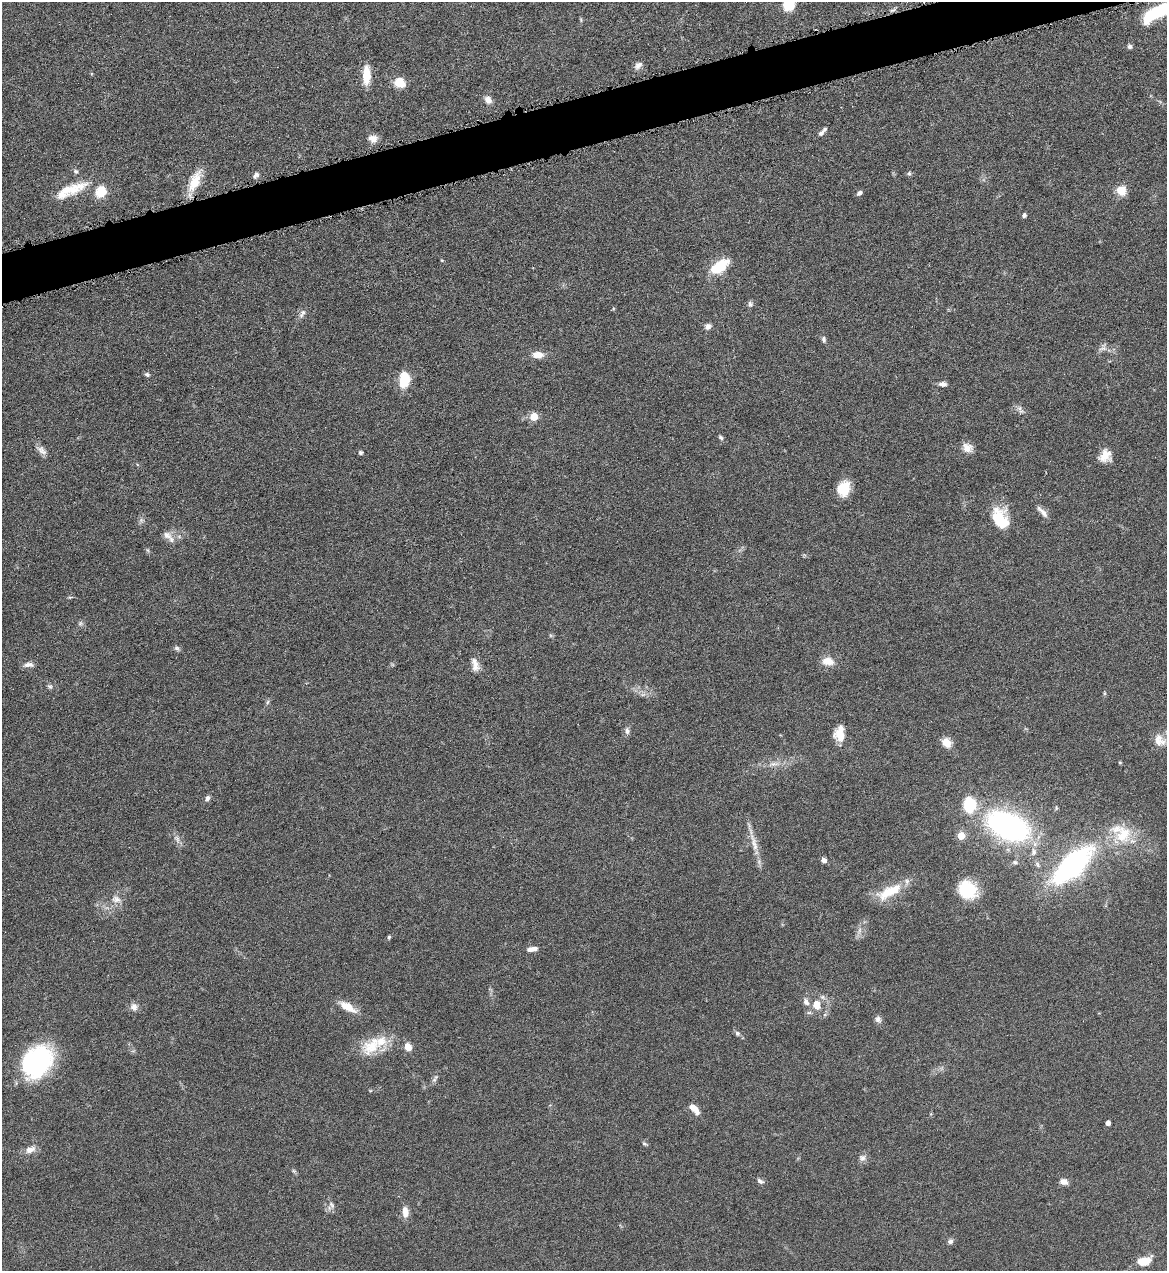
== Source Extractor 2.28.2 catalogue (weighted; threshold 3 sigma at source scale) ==
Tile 10 of 4 x 4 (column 2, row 3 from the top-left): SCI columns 1428-2592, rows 1272-2540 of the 5065 x 5080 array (HDU 1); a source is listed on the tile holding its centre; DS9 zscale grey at full resolution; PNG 1169 x 1273 px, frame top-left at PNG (2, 2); no overlay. Shown black and unused: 4% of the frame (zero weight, under 4 of 8 exposures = <1% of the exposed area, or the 3 px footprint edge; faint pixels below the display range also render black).
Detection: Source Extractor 2.28.2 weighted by HDU 2 'WHT'; one run over the whole footprint, this tile lists its part. Background 0.0459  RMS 0.0034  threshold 0.0141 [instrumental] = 3 sigma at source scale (4.09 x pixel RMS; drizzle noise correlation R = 1.36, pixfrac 0.8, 0.05/0.05 arcsec/px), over >= 5 px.
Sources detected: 99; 1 too faint to see at this stretch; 1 inside a brighter object's white glare — not listed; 4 inside a brighter listed object's ellipse — not listed separately; the other 93 listed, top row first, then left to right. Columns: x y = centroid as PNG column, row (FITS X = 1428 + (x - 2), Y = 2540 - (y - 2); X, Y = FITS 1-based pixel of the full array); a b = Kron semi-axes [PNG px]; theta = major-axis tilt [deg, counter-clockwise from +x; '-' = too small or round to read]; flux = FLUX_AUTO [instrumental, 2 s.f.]
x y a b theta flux
789 4 12 10 77 7.5
1159 11 35 11 24 18
1129 47 6 5 - 0.86
638 65 12 7 43 1.5
366 75 22 8 90 5.9
400 82 9 8 - 6.9
488 100 11 8 -54 1.9
822 132 13 4 49 1.1
372 139 12 8 -18 2.6
76 171 6 6 - 0.71
909 173 6 5 - 0.59
256 175 9 6 54 1
195 181 29 11 66 7.1
74 190 38 14 29 8.5
1121 191 11 10 - 4.7
100 192 11 10 - 6.4
859 193 7 5 34 0.88
1024 215 5 4 - 0.76
442 260 4 3 - 0.25
719 266 24 11 37 9.6
750 304 7 6 - 0.98
613 309 5 3 - 0.28
301 315 9 6 52 1.1
708 326 9 7 21 1.3
824 339 8 5 -75 0.74
1102 348 11 6 10 1.3
538 355 12 7 -1 3.3
147 375 6 5 - 0.69
404 380 16 10 80 8.5
943 384 9 5 -3 1.3
1020 409 13 5 -61 1.2
534 417 5 5 - 11
721 437 7 5 -45 0.62
967 448 13 11 -38 2.5
42 450 15 8 -44 1.8
360 453 4 4 - 0.82
1105 456 14 13 - 4
843 489 15 12 63 7.7
1042 512 19 6 -46 1.8
1000 519 23 15 -67 12
167 535 15 9 -31 2.4
70 597 6 3 17 0.41
177 648 8 6 -13 0.76
828 661 15 9 -9 3.6
475 664 19 9 -79 2.8
28 665 13 6 5 1.6
50 686 7 6 - 0.68
267 702 7 4 86 0.54
627 731 11 6 -85 1
839 734 16 11 83 5
1158 738 21 11 -23 3.5
947 742 13 10 -49 3.1
1120 762 5 3 - 0.32
774 764 14 6 2 1.8
207 798 7 6 - 0.93
969 805 16 13 -89 13
1008 826 34 18 -24 91
1123 834 26 20 64 11
961 836 5 5 - 9.2
177 839 12 7 -64 1.5
754 843 34 7 -74 4.2
1033 852 11 7 82 1.6
824 860 5 4 - 1.8
1015 862 7 5 -4 0.68
1073 865 55 23 43 58
967 890 21 18 -49 12
889 892 37 13 28 9.1
116 899 13 9 -17 2.3
859 930 9 4 81 1.1
389 937 5 4 - 0.46
532 949 12 5 9 2
806 1002 11 8 -64 1.5
816 1005 10 8 -77 4
134 1007 10 9 - 1.7
347 1007 23 9 -31 4.6
878 1019 8 8 - 1.2
737 1033 7 6 - 0.8
372 1046 33 19 41 10
408 1047 7 6 - 4
37 1062 34 25 53 43
435 1078 12 4 58 0.92
694 1108 14 6 -43 3.3
1108 1123 4 4 - 1.5
644 1144 7 4 -9 0.5
30 1150 14 8 22 2.4
862 1158 9 9 - 1.3
294 1171 6 4 -18 0.46
760 1181 10 6 -28 0.95
1064 1182 10 7 -17 1.7
331 1205 10 6 -53 1.1
405 1212 12 7 -83 3
950 1241 7 6 - 0.91
1144 1261 15 8 16 5.9
Isophote crosses this tile's border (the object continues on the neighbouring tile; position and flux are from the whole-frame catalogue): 2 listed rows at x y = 789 4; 1159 11